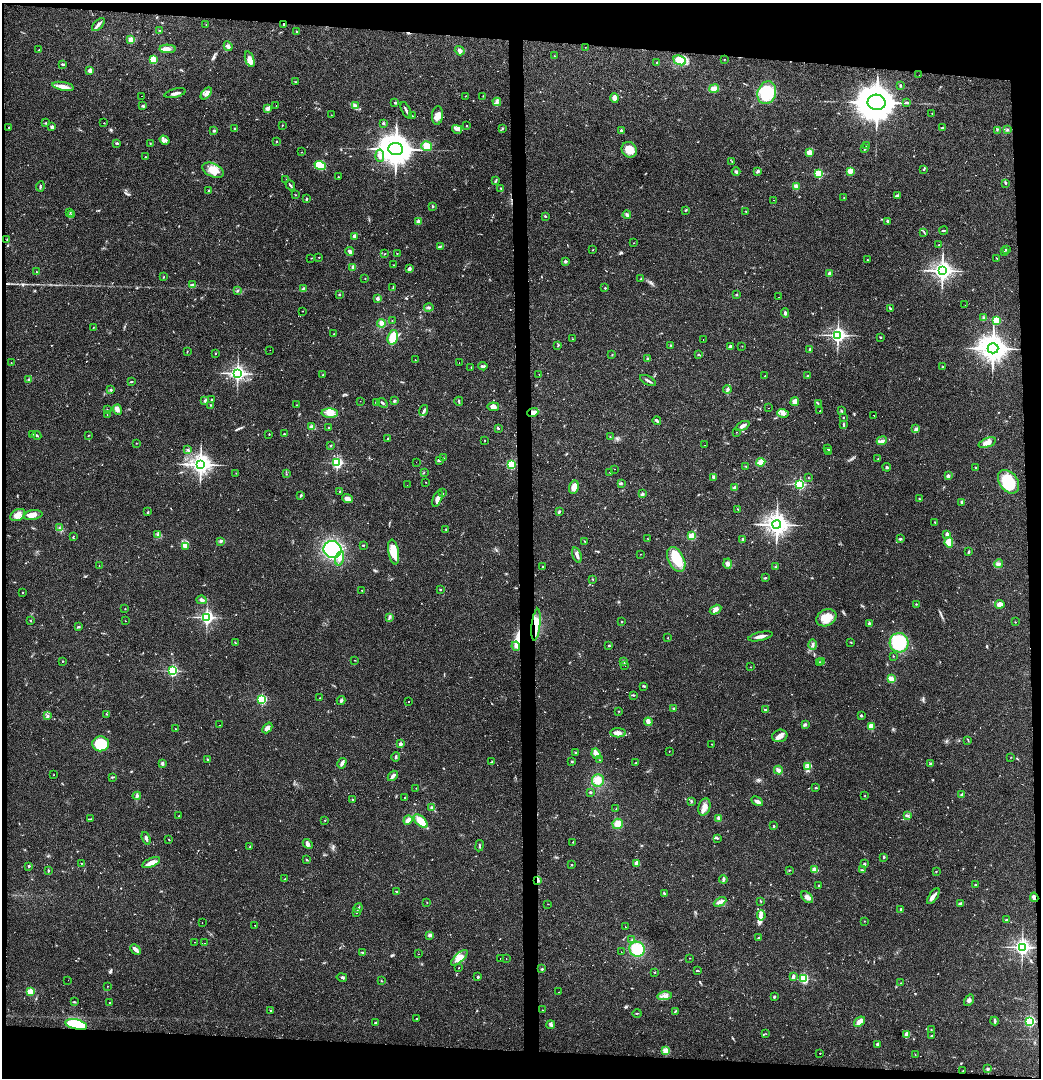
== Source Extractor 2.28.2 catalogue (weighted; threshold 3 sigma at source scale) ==
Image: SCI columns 82-4237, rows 1-4304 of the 4316 x 4304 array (HDU 1 of 3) = the unmasked area's bounding box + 8 px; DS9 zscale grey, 4 x 4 block average (1 PNG px = mean of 4 x 4 image px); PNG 1043 x 1080 px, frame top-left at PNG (2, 3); each listed source drawn as its Kron ellipse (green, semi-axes under 4 px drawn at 4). Shown black and unused: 9% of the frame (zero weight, under 2 of 3 exposures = <1% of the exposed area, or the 3 px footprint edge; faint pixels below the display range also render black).
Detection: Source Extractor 2.28.2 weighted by HDU 2 'WHT'. Background 0.0648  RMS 0.0076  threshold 0.034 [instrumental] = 3 sigma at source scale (4.5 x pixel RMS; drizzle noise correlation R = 1.50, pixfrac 1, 0.05/0.05 arcsec/px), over >= 5 px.
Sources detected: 662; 23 cosmic-ray / hot-pixel residue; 2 long thin detections or spike segments (spike, bleed or trail) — neither listed nor drawn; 6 coinciding with a brighter row at this scale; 23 inside a brighter listed object's ellipse — not listed separately; of the other 608, all 500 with FLUX_AUTO >= 1.38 (the completeness limit of this list) listed and drawn (108 fainter detections not listed), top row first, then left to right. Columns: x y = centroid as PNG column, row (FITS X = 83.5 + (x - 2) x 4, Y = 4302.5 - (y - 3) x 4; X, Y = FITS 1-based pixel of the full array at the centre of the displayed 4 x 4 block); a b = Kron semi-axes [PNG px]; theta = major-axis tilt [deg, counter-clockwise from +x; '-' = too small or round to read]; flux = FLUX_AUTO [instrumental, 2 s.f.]
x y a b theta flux
206 24 2 2 - 1.5
284 24 3 2 - 3.1
98 25 8 2 47 15
160 31 3 2 - 2.7
297 32 3 2 - 5.8
131 40 2 2 - 140
228 46 5 3 - 11
585 47 2 2 - 3.4
168 49 8 4 -1 17
39 50 3 2 - 3.2
460 51 5 4 - 15
554 56 2 2 - 1.7
153 59 2 2 - 260
250 59 8 4 -70 41
724 59 2 2 - 1.8
680 60 6 4 -22 94
657 63 2 2 - 2.9
63 64 3 2 - 6.8
90 70 4 3 - 11
919 75 2 2 - 2.9
296 82 3 2 - 3.3
63 86 11 3 -11 29
900 86 3 2 - 5.7
714 89 5 3 - 30
175 93 11 2 13 16
206 93 7 3 48 18
767 93 12 9 71 240
142 96 2 2 - 110
465 96 2 2 - 1.4
483 96 2 2 - 1.6
614 98 4 3 - 37
497 102 4 3 - 7.8
877 102 9 7 -11 9900
907 102 4 2 - 5.1
395 103 2 2 - 13
142 106 3 2 - 4.8
276 106 2 2 - 3.8
355 106 3 3 - 8.2
267 109 3 3 - 7.3
406 110 9 2 -64 11
932 113 2 2 - 1.4
331 115 2 2 - 1.6
437 115 9 5 84 31
412 116 2 2 - 1.8
46 123 3 2 - 4.1
104 123 2 2 - 1.4
383 123 3 2 - 5.4
282 125 3 2 - 1.8
467 126 2 2 - 3.8
9 127 2 2 - 4.1
52 127 3 2 - 16
502 128 3 2 - 3.3
942 128 3 2 - 9.1
235 129 3 2 - 4.2
457 129 5 2 - 7.5
621 130 2 2 - 19
997 130 2 2 - 2.2
1007 130 3 2 - 4.5
214 131 3 3 - 5.3
164 140 5 2 - 6.2
276 141 3 2 - 2.4
117 143 3 2 - 4.5
150 143 2 2 - 2.8
427 146 5 5 - 50
866 146 2 2 - 2
396 149 7 6 - 7500
864 149 3 2 - 2.9
629 150 8 7 - 65
301 152 2 2 - 1.9
809 152 2 2 - 140
380 156 6 3 -86 16
145 157 2 2 - 3.2
732 161 2 2 - 2.1
320 165 6 4 -19 120
924 169 2 2 - 3.8
213 170 11 6 -25 50
758 171 4 3 - 7.9
850 171 2 2 - 120
736 172 4 3 - 7
819 173 2 2 - 350
338 177 2 2 - 2
286 180 2 2 - 1.6
496 181 4 2 - 4.8
1006 184 2 2 - 2.4
290 185 5 2 - 8.9
40 186 5 2 - 4.4
796 186 4 3 - 15
501 188 2 2 - 2
209 190 3 2 - 4
295 195 2 2 - 1.8
898 196 4 2 - 3.4
844 198 2 2 - 1.6
307 199 3 2 - 4.8
774 200 2 2 - 3.9
433 206 2 2 - 6.9
685 210 3 2 - 3.5
746 211 2 2 - 1.8
70 212 3 2 - 2.9
71 215 3 2 - 3.9
627 215 4 3 - 8.4
545 216 3 2 - 3.7
888 221 3 2 - 5.5
418 222 2 2 - 62
944 230 4 2 - 3.4
924 232 4 2 - 4.1
354 236 2 2 - 46
7 240 3 2 - 1.8
634 243 2 2 - 2.2
939 245 2 2 - 1.8
441 246 3 2 - 3.3
1006 249 3 2 - 6.4
593 250 2 2 - 1.5
350 252 4 3 - 14
1005 252 2 2 - 2
397 253 2 2 - 2.3
384 254 2 2 - 1.4
319 257 2 2 - 2.1
311 258 2 2 - 1.6
997 259 3 2 - 2.3
867 260 2 2 - 3.2
565 261 2 2 - 26
394 265 2 2 - 5.1
353 267 3 2 - 7.7
409 269 4 2 - 13
942 271 4 3 - 2200
36 272 2 2 - 2.1
829 274 2 2 - 57
164 277 2 2 - 1.6
365 278 2 2 - 1.8
641 279 3 2 - 2.8
192 285 2 2 - 2.8
303 288 3 2 - 4.3
393 288 3 2 - 3.1
605 288 2 2 - 7
237 291 3 2 - 4.1
339 294 2 2 - 3.3
736 295 2 2 - 13
779 297 2 2 - 3.2
377 298 2 2 - 14
965 305 2 2 - 1.7
429 307 5 2 - 5.1
890 309 2 2 - 4.3
302 311 2 2 - 1.8
785 313 5 2 - 6.8
983 318 3 2 - 4.9
996 320 2 2 - 270
392 321 2 2 - 1.5
381 323 4 4 - 16
93 327 2 2 - 1.9
334 334 2 2 - 1.7
838 335 3 3 - 1600
393 337 7 5 74 58
880 337 3 2 - 3.4
572 339 2 2 - 2.5
703 340 2 2 - 1.4
670 345 2 2 - 2.4
557 346 2 2 - 1.7
730 346 3 2 - 10
742 346 2 2 - 2.8
993 348 5 5 - 5300
810 349 2 2 - 12
270 350 2 2 - 1.5
187 352 3 2 - 2
216 353 2 2 - 6
698 354 2 2 - 2
612 355 2 2 - 2.3
648 359 3 3 - 7.9
415 360 2 2 - 1.5
11 363 2 2 - 1.5
459 363 2 2 - 2.7
483 366 5 2 - 8.7
471 367 2 2 - 1.8
942 367 2 2 - 2.1
237 373 3 3 - 1300
539 374 2 2 - 4.1
323 375 2 2 - 2.3
765 376 2 2 - 2
807 376 2 2 - 2.7
29 380 3 2 - 4.1
648 380 9 2 -29 11
131 382 3 2 - 3.2
727 389 4 2 - 6.7
111 390 2 2 - 3.2
211 400 2 2 - 8
205 401 2 2 - 3.5
360 401 2 2 - 1.4
394 401 3 2 - 6.1
459 401 4 2 - 4.6
376 402 3 2 - 5.1
795 402 4 4 - 21
382 403 6 2 -39 7.9
818 403 2 2 - 1.7
210 405 2 2 - 5.2
296 405 2 2 - 1.6
493 407 6 3 -9 20
769 408 2 2 - 6.1
107 410 3 2 - 3.2
117 410 5 4 - 14
424 410 6 2 71 6.8
820 411 2 2 - 2.9
841 411 2 2 - 4.5
533 412 6 3 20 39
330 413 8 4 -3 37
783 413 6 4 -16 16
107 415 2 2 - 1.4
874 415 2 2 - 5.5
843 417 2 2 - 2
657 421 4 2 - 5.4
843 425 3 2 - 6.2
743 426 7 3 26 18
312 427 3 3 - 8.4
329 427 2 2 - 3.5
498 428 2 2 - 4.4
916 429 3 3 - 8.8
736 432 2 2 - 4.1
269 434 2 2 - 3.1
284 434 2 2 - 3.7
32 435 3 2 - 2.8
37 435 5 2 - 7.3
88 436 2 2 - 2
610 437 3 2 - 3
388 438 3 2 - 2.1
485 440 2 2 - 1.7
882 441 5 3 - 13
136 443 2 2 - 1.9
987 443 9 4 19 32
704 445 2 2 - 3.3
330 446 2 2 - 2.2
827 448 3 2 - 2.6
188 450 3 2 - 4.9
829 451 3 2 - 4.4
443 458 2 2 - 1.9
878 459 2 2 - 1.9
439 460 3 3 - 7.4
416 462 2 2 - 1.7
761 462 4 3 - 67
337 463 2 2 - 740
200 464 4 3 - 2600
511 464 2 2 - 460
745 466 2 2 - 2.3
887 467 4 2 - 5.8
975 467 2 2 - 2
614 469 2 2 - 2.3
424 472 2 2 - 1.9
610 472 2 2 - 1.8
236 473 2 2 - 1.6
286 474 2 2 - 1.8
948 476 2 2 - 50
713 477 4 3 - 6.9
808 477 2 2 - 1.6
426 482 2 2 - 2
1008 482 13 9 -53 160
621 483 2 2 - 3.2
800 484 2 2 - 620
407 485 2 2 - 11
574 487 7 4 77 33
735 488 2 2 - 45
340 491 2 2 - 2.8
442 493 2 2 - 2.9
642 494 3 2 - 7
301 495 4 2 - 4.6
347 498 5 4 - 20
437 498 9 3 68 28
919 499 2 2 - 1.8
962 502 3 2 - 11
738 509 2 2 - 2.1
148 512 4 2 - 4.3
559 512 4 2 - 5.7
18 515 8 5 27 28
33 515 9 4 9 43
935 522 2 2 - 2.3
777 525 4 4 - 3100
59 528 2 2 - 2.8
446 530 3 2 - 2.5
947 534 2 2 - 42
158 535 4 2 - 6.7
73 536 2 2 - 2.3
692 536 2 2 - 240
648 539 2 2 - 1.7
743 539 3 2 - 4.8
900 539 3 2 - 6.3
584 541 2 2 - 2.1
220 542 2 2 - 2.4
949 542 5 3 - 53
363 545 2 2 - 3
185 546 3 2 - 7.3
333 549 9 8 - 400
394 552 12 5 -80 77
969 552 2 2 - 7
640 554 2 2 - 1.4
577 555 8 3 -73 20
340 558 7 3 74 20
676 559 13 8 -64 120
728 564 5 4 - 12
998 564 4 3 - 9.4
99 566 2 2 - 1.5
542 567 2 2 - 8.8
775 567 3 2 - 2
765 578 2 2 - 4.8
592 579 2 2 - 2.1
362 590 2 2 - 3
440 590 2 2 - 3
23 592 2 2 - 2.7
202 600 5 3 - 12
916 604 3 2 - 3.3
1000 604 5 4 - 28
125 609 2 2 - 2.2
715 610 6 3 31 16
207 617 3 2 - 1200
389 617 2 2 - 2.8
826 618 10 8 27 70
30 620 2 2 - 2.4
125 621 2 2 - 1.6
622 622 2 2 - 3.4
1015 622 2 2 - 2.2
869 623 3 2 - 6.5
536 625 16 4 83 67
79 627 3 2 - 4.6
761 636 12 2 13 20
668 638 2 2 - 1.5
851 642 2 2 - 1.9
235 643 2 2 - 2.8
899 643 10 9 - 230
813 645 5 3 - 9.5
516 646 5 3 - 13
609 646 2 2 - 3.7
893 656 2 2 - 2.4
355 660 2 2 - 1.6
62 661 2 2 - 2.3
624 662 3 2 - 7.5
821 662 2 2 - 3
819 663 2 2 - 2.2
625 665 2 2 - 1.6
750 667 2 2 - 1.7
172 671 2 2 - 780
891 679 3 2 - 57
644 686 3 2 - 3.5
634 695 2 2 - 1.9
320 698 2 2 - 1.7
262 700 2 2 - 540
341 700 4 3 - 7.1
409 702 2 2 - 4
673 708 3 2 - 5.2
766 710 4 2 - 5.3
619 711 2 2 - 1.7
107 714 2 2 - 2.1
47 716 4 2 - 6.3
861 716 2 2 - 7.4
648 722 4 2 - 29
805 724 4 3 - 6.7
220 725 2 2 - 5.2
871 726 2 2 - 170
267 728 6 3 49 22
176 729 3 2 - 3.4
618 733 8 4 -2 26
780 736 8 6 14 26
968 740 2 2 - 1.8
101 744 8 7 - 160
400 744 2 2 - 47
712 744 2 2 - 1.4
669 751 2 2 - 1.5
575 753 2 2 - 2.8
596 754 5 3 - 41
395 757 5 2 - 6.2
1011 757 2 2 - 1.5
207 759 2 2 - 8.7
599 760 2 2 - 1.6
572 761 2 2 - 3.2
492 762 3 2 - 4.1
162 763 4 2 - 8.8
342 763 5 3 - 13
636 763 2 2 - 10
930 764 2 2 - 23
807 766 2 2 - 2.4
778 770 4 3 - 17
54 775 2 2 - 1.4
393 776 6 3 49 13
112 777 3 2 - 4.7
598 780 6 6 - 37
416 788 2 2 - 1.5
816 788 3 2 - 3.6
590 792 2 2 - 5.6
865 795 2 2 - 2
962 795 2 2 - 41
137 796 4 2 - 14
404 797 2 2 - 3.2
352 799 2 2 - 4.7
691 801 3 2 - 3.2
757 801 6 3 -28 16
431 807 2 2 - 2.8
704 807 9 5 71 27
616 809 2 2 - 1.7
907 815 2 2 - 2.4
179 816 2 2 - 1.6
719 818 4 3 - 14
91 819 3 2 - 4.2
325 820 2 2 - 4.4
408 820 5 3 - 27
421 821 8 4 -43 54
618 824 5 5 - 41
774 826 3 2 - 3.8
146 838 6 2 -72 11
717 838 2 2 - 2.8
169 839 2 2 - 1.8
573 842 2 2 - 1.8
308 844 5 4 - 13
250 846 3 2 - 2.5
480 846 5 2 - 5.3
884 857 3 2 - 6
307 860 3 2 - 3.3
82 863 2 2 - 1.4
151 863 9 4 24 31
637 863 4 3 - 18
864 864 2 2 - 21
571 865 2 2 - 2
29 866 2 2 - 13
48 870 3 2 - 3.8
789 870 2 2 - 2.5
814 870 2 2 - 110
862 870 3 2 - 3.3
936 872 2 2 - 3
285 879 2 2 - 2.2
723 879 4 2 - 9.2
538 880 3 2 - 4.9
818 885 2 2 - 2.2
975 885 2 2 - 4.9
396 891 2 2 - 3
664 894 4 2 - 5.1
933 896 9 3 56 17
807 897 7 4 -41 20
1034 897 5 3 - 22
427 902 2 2 - 1.4
720 902 7 4 28 16
761 902 2 2 - 2.6
960 903 3 3 - 5.8
548 904 2 2 - 1.7
358 908 5 2 - 5.6
901 909 2 2 - 19
356 913 2 2 - 1.7
761 915 5 2 - 7.7
1006 920 3 2 - 4.6
864 921 2 2 - 1.6
202 923 2 2 - 4.2
255 925 2 2 - 2.9
625 927 2 2 - 3.7
430 935 3 3 - 11
759 938 3 2 - 3.4
632 940 2 2 - 2.6
195 942 2 2 - 1.5
205 943 2 2 - 1.9
1022 947 3 3 - 1700
135 949 6 3 -44 17
637 949 8 7 - 130
362 952 2 2 - 3.1
621 952 2 2 - 4.3
419 954 2 2 - 1.8
459 958 10 4 43 37
500 958 2 2 - 4.8
690 958 2 2 - 2
506 959 2 2 - 7.2
458 968 2 2 - 1.6
542 969 2 2 - 10
697 971 2 2 - 26
654 972 2 2 - 2.8
793 976 3 2 - 13
342 977 5 2 - 6.3
478 977 3 2 - 4.8
804 979 2 2 - 510
68 980 2 2 - 1.7
381 981 2 2 - 1.4
901 983 2 2 - 1.8
107 986 2 2 - 1.5
30 992 2 2 - 230
558 992 2 2 - 2.4
664 996 7 3 6 18
774 997 2 2 - 6.4
969 1000 6 4 55 13
74 1002 3 2 - 3.4
110 1003 2 2 - 4.9
542 1010 2 2 - 5
270 1011 2 2 - 2.5
675 1011 2 2 - 2.6
637 1013 4 2 - 3.1
416 1018 2 2 - 1.9
995 1021 4 2 - 6.9
1030 1021 2 2 - 650
859 1022 6 3 39 34
375 1023 2 2 - 2.6
76 1024 11 5 -13 240
551 1025 4 3 - 8.8
931 1029 2 2 - 1.4
766 1034 2 2 - 1.6
907 1035 4 3 - 33
931 1036 2 2 - 2.7
877 1044 2 2 - 31
666 1051 2 2 - 230
820 1053 2 2 - 3.4
915 1055 2 2 - 1.4
988 1069 3 2 - 4.7
963 1071 2 2 - 2
Overlapping masked pixels (flux is a lower limit): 6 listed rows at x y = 284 24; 533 412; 536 625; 538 880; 1034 897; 76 1024
Diffuse or blended objects may show on this block-average render without a row.